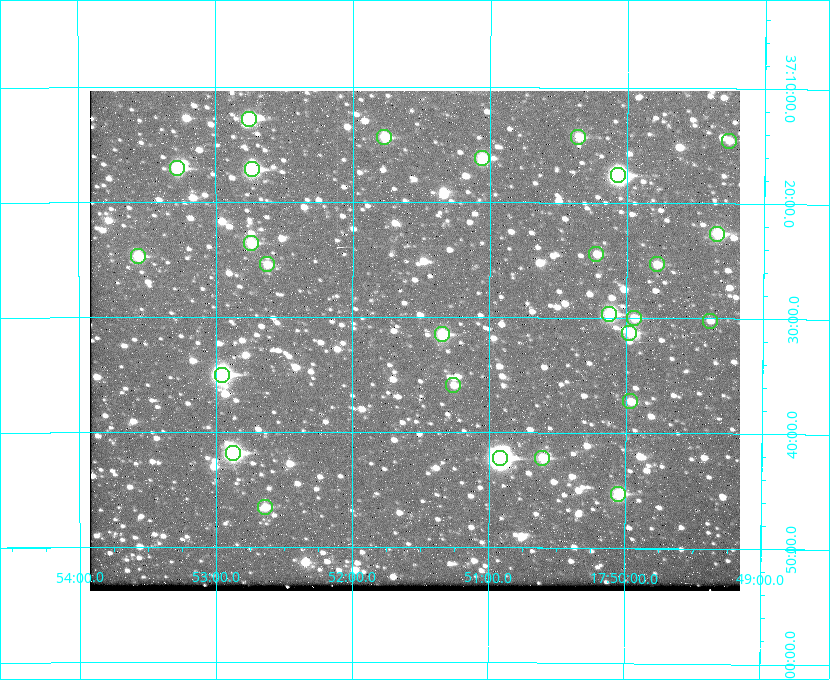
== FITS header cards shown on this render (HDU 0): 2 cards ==
NAXIS1  =                  650 / Width of table row in bytes
NAXIS2  =                  500 / Number of rows in table

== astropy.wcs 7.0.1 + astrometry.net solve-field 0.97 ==
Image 650 x 500 px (HDU 0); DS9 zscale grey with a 90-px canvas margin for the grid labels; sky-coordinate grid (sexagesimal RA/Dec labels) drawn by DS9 from the SOLVED WCS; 27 Tycho-2 reference stars matched to detected sources circled (green)
Header WCS: none
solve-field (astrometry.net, Tycho-2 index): SOLVED blind (the file carries no WCS)
Solved WCS: RA---TAN-SIP/DEC--TAN-SIP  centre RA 17:51:33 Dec +37:32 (267.89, +37.53 deg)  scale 5.22 arcsec/px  FOV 56.5' x 43.5'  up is +180 deg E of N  parity flipped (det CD > 0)
(file carries no celestial WCS; the grid is the blind solution)
Tycho-2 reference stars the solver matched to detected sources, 27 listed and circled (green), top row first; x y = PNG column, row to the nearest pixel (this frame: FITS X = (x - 90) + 1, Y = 500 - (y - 91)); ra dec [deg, ICRS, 3 dp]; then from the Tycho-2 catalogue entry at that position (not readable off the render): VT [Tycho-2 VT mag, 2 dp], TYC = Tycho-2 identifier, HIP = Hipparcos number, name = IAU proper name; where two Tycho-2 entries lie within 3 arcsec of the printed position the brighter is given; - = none
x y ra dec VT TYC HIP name
249 119 268.189 +37.213 9.71 2620-542-1 - -
384 137 267.943 +37.240 10.39 2620-505-1 - -
578 137 267.589 +37.238 11.09 2619-212-1 - -
729 141 267.316 +37.242 12.03 2619-611-1 - -
482 158 267.764 +37.270 10.17 2620-784-1 - -
177 168 268.319 +37.285 9.88 2620-536-1 - -
252 169 268.183 +37.286 8.98 2620-786-1 87506 -
618 175 267.517 +37.293 8.96 2619-379-1 - -
717 234 267.335 +37.377 10.60 2619-634-1 - -
251 243 268.186 +37.393 10.44 2620-175-1 - -
596 254 267.555 +37.408 11.50 2619-358-1 - -
138 256 268.392 +37.412 10.60 2620-800-1 - -
267 264 268.156 +37.424 11.25 2620-712-1 - -
657 264 267.445 +37.422 11.17 2619-451-1 - -
609 314 267.531 +37.495 10.07 2619-274-1 - -
634 318 267.485 +37.500 11.33 2619-40-1 - -
710 321 267.347 +37.503 12.15 3088-638-1 - -
629 333 267.494 +37.522 10.35 3088-270-1 - -
442 334 267.836 +37.525 9.96 3089-889-1 - -
222 375 268.239 +37.584 8.64 3089-755-1 - -
453 385 267.815 +37.598 11.54 3089-1081-1 - -
630 401 267.491 +37.621 11.40 3088-1284-1 - -
233 453 268.219 +37.697 8.93 3089-671-1 - -
500 458 267.730 +37.705 8.13 3089-1203-1 87349 -
542 458 267.652 +37.703 11.04 3089-693-1 - -
618 494 267.512 +37.755 10.10 3089-2332-1 - -
265 507 268.159 +37.775 11.22 3089-2245-1 - -